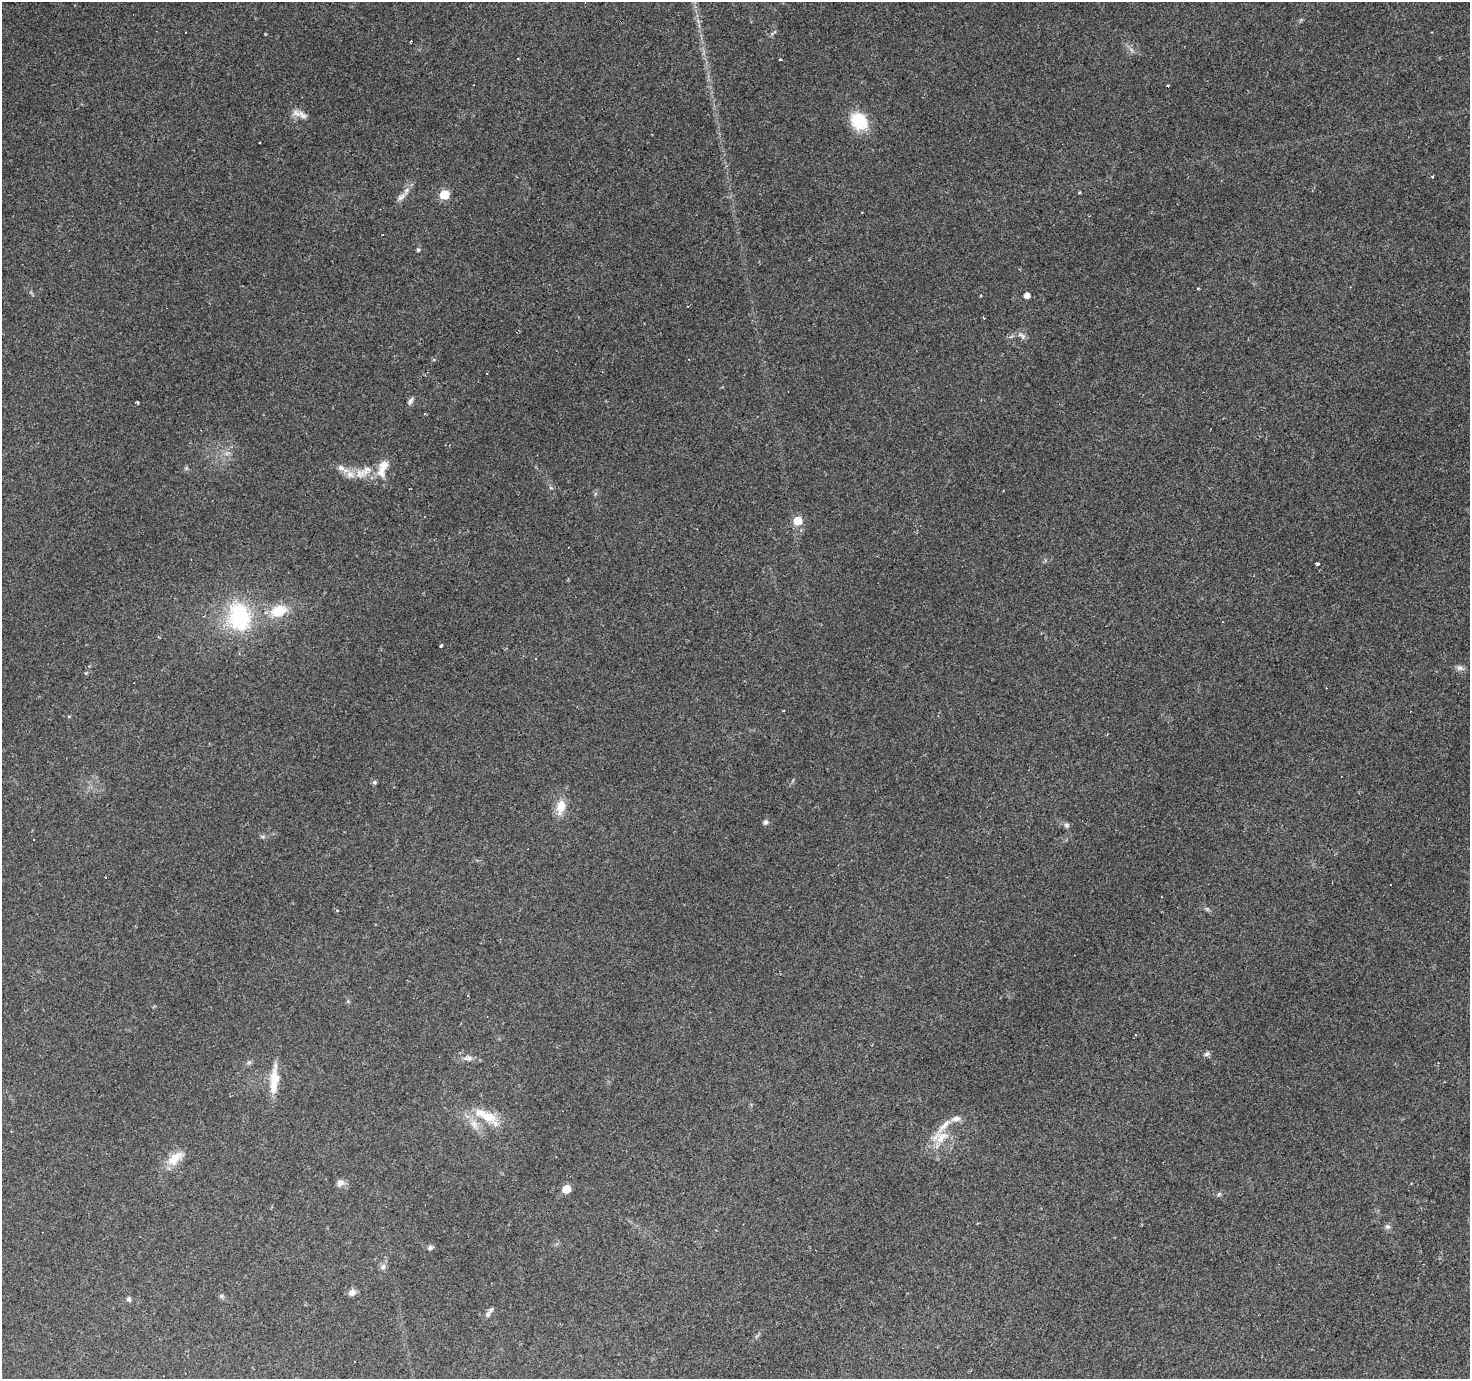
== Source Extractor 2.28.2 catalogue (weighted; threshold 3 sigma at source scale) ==
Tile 10 of 4 x 4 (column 2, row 3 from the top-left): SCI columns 1469-2936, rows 1563-2939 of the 5875 x 5945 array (HDU 1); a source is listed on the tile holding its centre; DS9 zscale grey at full resolution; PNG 1472 x 1381 px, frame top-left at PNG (2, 2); no overlay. Shown black and unused: <1% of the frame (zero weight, under 2 of 3 exposures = <1% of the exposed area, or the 3 px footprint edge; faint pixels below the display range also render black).
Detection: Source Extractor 2.28.2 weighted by HDU 2 'WHT'; one run over the whole footprint, this tile lists its part. Background 0.0793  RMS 0.0058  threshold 0.0259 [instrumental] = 3 sigma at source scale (4.5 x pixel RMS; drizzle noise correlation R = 1.50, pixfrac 1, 0.0396/0.0396 arcsec/px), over >= 5 px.
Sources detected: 83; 20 cosmic-ray / hot-pixel residue — not listed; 7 inside a brighter listed object's ellipse — not listed separately; the other 56 listed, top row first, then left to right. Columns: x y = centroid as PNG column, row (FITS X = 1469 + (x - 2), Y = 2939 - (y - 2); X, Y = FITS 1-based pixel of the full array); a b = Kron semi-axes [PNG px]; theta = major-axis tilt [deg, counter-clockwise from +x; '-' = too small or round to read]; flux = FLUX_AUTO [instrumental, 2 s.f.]
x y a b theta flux
185 32 2 2 - 0.46
780 59 4 2 - 0.73
302 115 15 7 -42 3.3
859 121 18 14 -52 24
1432 176 3 3 - 4.7
1079 192 4 3 - 0.56
444 195 6 5 - 23
402 196 21 6 43 3.6
383 234 3 2 - 0.41
418 250 5 4 - 0.86
1198 288 3 3 - 0.59
981 295 3 2 - 0.85
1027 295 5 5 - 4
984 318 3 3 - 0.58
1022 335 14 6 -34 2.3
410 401 11 5 57 1.7
137 402 3 3 - 1.4
186 468 5 5 - 0.9
341 468 13 8 -30 3.5
381 471 19 12 -90 7.6
360 474 16 13 6 7.8
551 488 6 4 -19 0.79
798 521 6 6 - 15
1318 563 4 3 - 2.5
279 611 24 15 18 15
239 617 29 22 -77 53
1222 622 2 2 - 0.39
159 637 4 2 - 0.45
441 645 4 3 - 2.7
536 659 3 3 - 0.67
1460 668 11 7 -19 2.2
374 782 5 5 - 1.3
561 806 19 10 78 8.7
765 822 7 6 - 1.5
1066 825 7 6 - 1.4
106 878 2 2 - 0.56
1207 909 5 5 - 0.93
337 910 3 3 - 1.2
1207 1054 8 6 32 1.4
468 1058 14 8 -1 3.4
275 1079 33 12 -90 11
486 1116 38 12 -24 16
956 1119 11 7 10 3.6
474 1124 12 9 -48 4.9
941 1137 23 14 31 12
175 1158 23 11 44 9.6
340 1183 10 8 22 3
566 1189 5 5 - 15
1219 1194 5 5 - 1.1
1388 1226 8 5 0 1.4
430 1248 7 6 - 1.3
383 1267 8 6 74 1.9
352 1292 10 8 35 2.9
221 1296 6 6 - 1
129 1299 6 5 - 1.3
488 1314 10 6 55 1.9